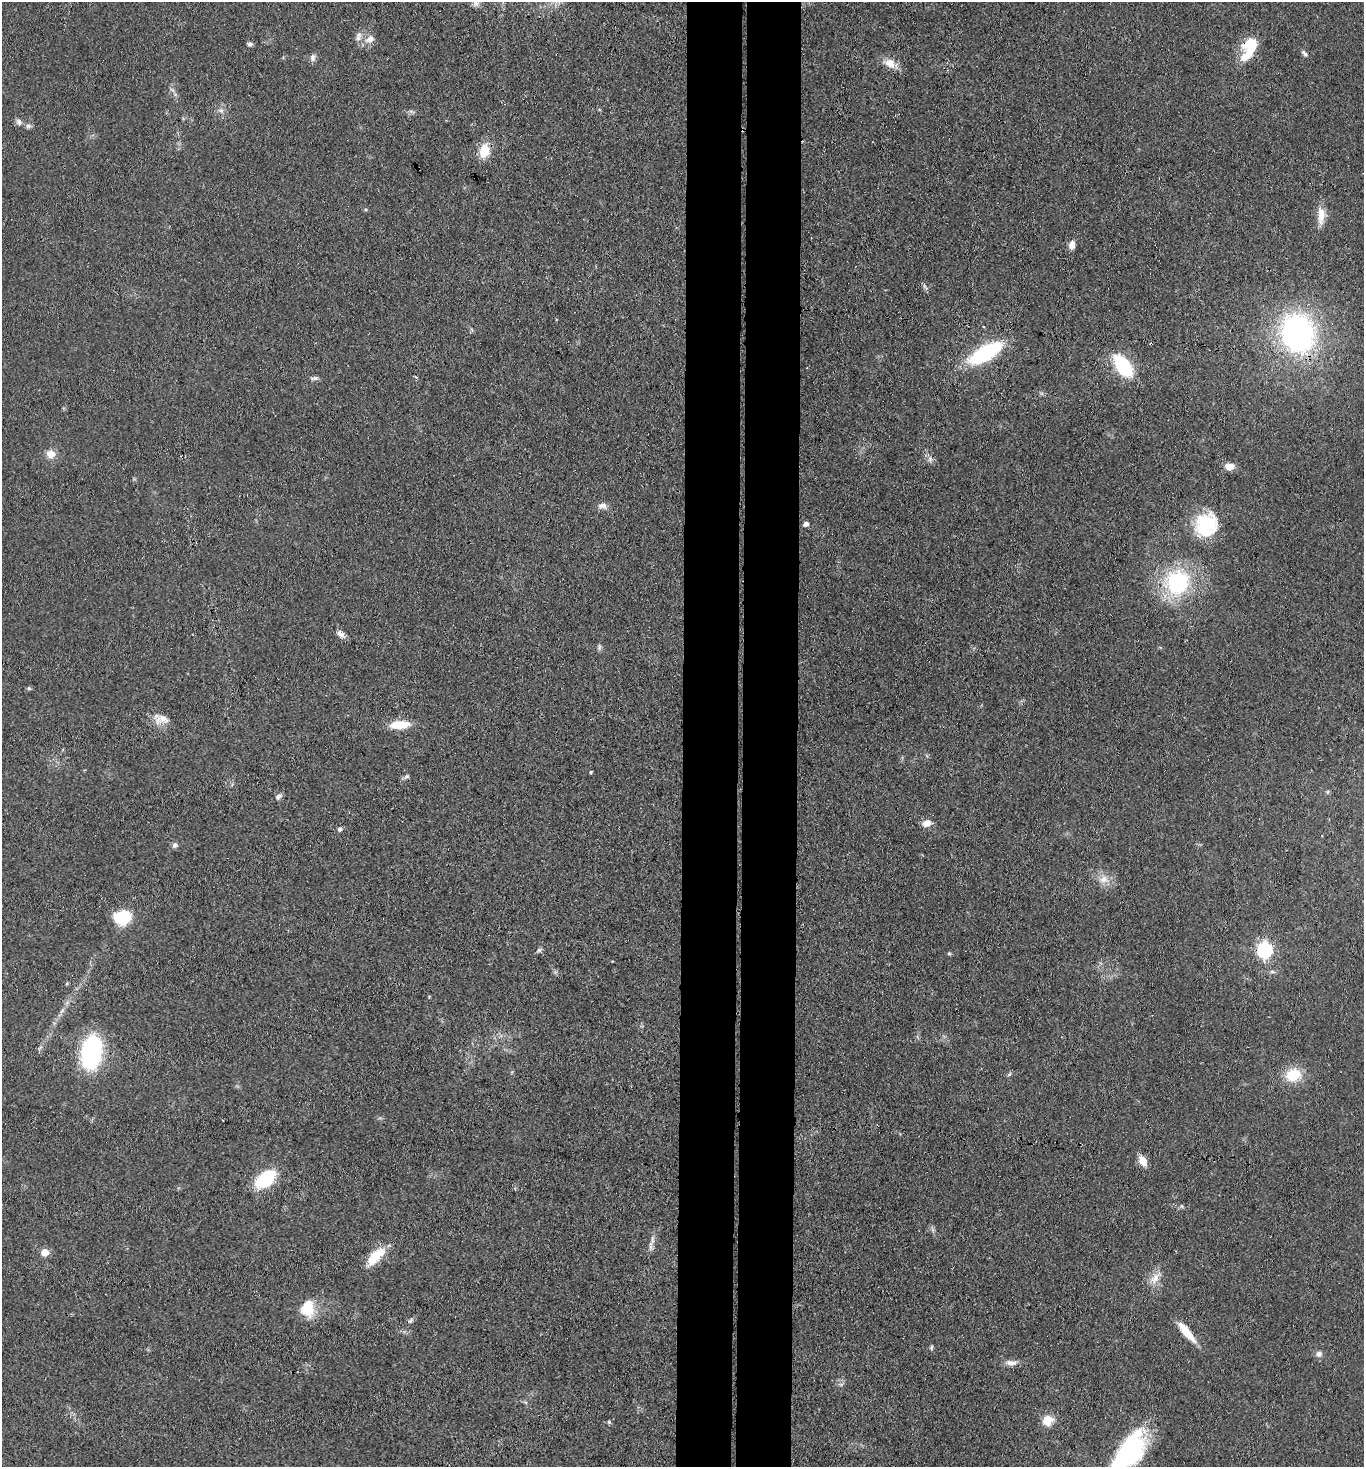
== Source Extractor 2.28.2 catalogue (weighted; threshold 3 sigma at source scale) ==
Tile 5 of 3 x 3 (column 2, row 2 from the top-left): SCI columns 1524-2885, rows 1472-2936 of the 4486 x 4408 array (HDU 1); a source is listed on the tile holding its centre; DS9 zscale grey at full resolution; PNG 1366 x 1469 px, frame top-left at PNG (2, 2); no overlay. Shown black and unused: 8% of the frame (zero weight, under 3 of 4 exposures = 5% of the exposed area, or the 3 px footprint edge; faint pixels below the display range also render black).
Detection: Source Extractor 2.28.2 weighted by HDU 2 'WHT'; one run over the whole footprint, this tile lists its part. Background 0.0693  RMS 0.0072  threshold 0.0323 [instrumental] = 3 sigma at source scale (4.5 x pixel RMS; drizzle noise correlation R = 1.50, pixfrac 1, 0.05/0.05 arcsec/px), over >= 5 px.
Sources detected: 68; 1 inside a brighter listed object's ellipse — not listed separately; the other 67 listed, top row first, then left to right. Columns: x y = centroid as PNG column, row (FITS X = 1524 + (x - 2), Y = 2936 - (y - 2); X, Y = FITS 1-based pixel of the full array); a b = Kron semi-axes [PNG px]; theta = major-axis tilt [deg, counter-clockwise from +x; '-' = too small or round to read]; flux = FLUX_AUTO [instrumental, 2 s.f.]
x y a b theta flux
476 3 9 8 - 2.7
358 38 11 6 40 3.3
370 39 13 9 31 5.7
250 44 7 5 0 1.7
1251 46 20 18 63 20
1304 53 10 5 -45 2
312 58 10 7 88 2.6
890 63 19 11 -28 8.6
172 90 9 3 -44 1.5
221 111 8 6 -68 2.2
19 122 7 6 - 2.9
28 126 8 6 -2 1.9
484 151 14 10 76 17
1321 215 23 9 88 9.5
1072 245 11 7 81 4.3
925 286 11 2 -55 1.2
1298 333 33 28 -74 180
1151 344 3 2 - 0.68
986 353 31 12 29 79
1124 366 16 9 -52 71
315 378 10 5 12 2.1
51 454 11 10 - 6.6
930 459 7 6 - 2.3
1229 467 9 7 1 7.7
602 505 12 8 -10 3.9
806 524 5 4 - 3.2
1206 525 25 23 64 42
1178 582 28 27 - 69
341 634 13 7 -40 3.5
599 647 10 4 90 1.6
29 688 6 4 -23 1.1
162 719 20 12 5 8.1
400 725 23 9 4 16
591 772 4 3 - 0.93
407 776 8 5 34 1.6
278 796 9 6 43 2.4
927 823 12 8 13 5.4
340 829 7 6 - 1.7
175 845 7 7 - 2.1
1104 879 14 11 1 7.6
122 917 13 11 11 42
539 950 6 6 - 1.5
1265 950 7 6 - 170
949 953 5 5 - 0.94
612 961 3 2 - 0.51
67 983 5 4 - 0.86
40 1048 9 3 45 1.2
91 1052 22 14 81 130
1009 1074 6 5 - 1.2
1293 1075 17 13 22 21
1143 1161 11 8 -55 7.9
266 1179 16 10 39 56
1181 1206 6 4 -70 0.93
933 1230 7 4 -72 1.5
650 1247 9 4 -81 2.1
45 1252 6 6 - 10
375 1256 27 10 45 19
1155 1278 21 9 56 7.8
307 1308 20 15 84 19
411 1320 8 5 51 1.6
1187 1332 29 8 -51 13
931 1347 6 4 87 1.2
1319 1354 8 8 - 2.9
1011 1363 16 7 -4 4.4
1048 1420 12 11 - 10
609 1422 5 5 - 0.98
1129 1451 41 20 54 110
Overlapping masked pixels (flux is a lower limit): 1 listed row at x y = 1151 344
Isophote crosses this tile's border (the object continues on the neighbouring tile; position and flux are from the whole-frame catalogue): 1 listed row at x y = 1129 1451